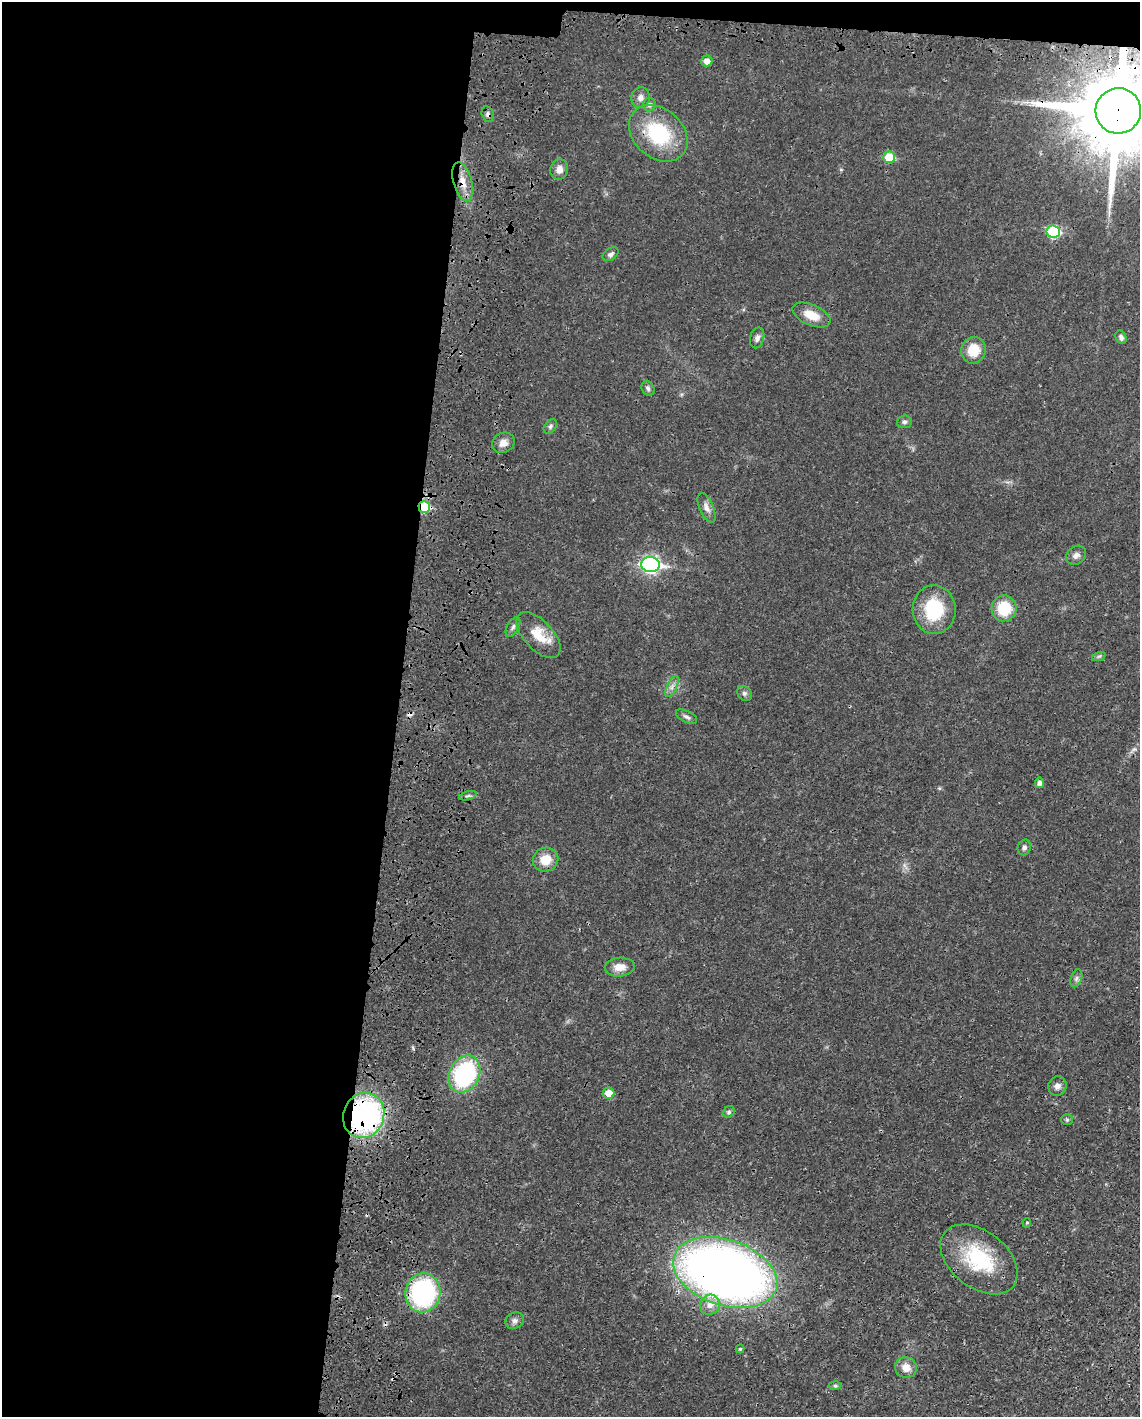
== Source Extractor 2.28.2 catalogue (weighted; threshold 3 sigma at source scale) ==
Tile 1 of 4 x 3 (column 1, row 1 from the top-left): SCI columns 92-1229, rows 3090-4504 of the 4733 x 4651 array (HDU 1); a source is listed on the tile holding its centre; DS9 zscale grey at full resolution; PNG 1142 x 1419 px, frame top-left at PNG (2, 2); each listed source drawn as its Kron ellipse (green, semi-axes under 4 px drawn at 4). Shown black and unused: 36% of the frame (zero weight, under 3 of 4 exposures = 7% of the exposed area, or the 3 px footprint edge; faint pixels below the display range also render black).
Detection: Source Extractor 2.28.2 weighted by HDU 2 'WHT'; one run over the whole footprint, this tile lists its part. Background 0.0165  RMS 0.0028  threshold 0.0125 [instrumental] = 3 sigma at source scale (4.5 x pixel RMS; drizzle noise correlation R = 1.50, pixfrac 1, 0.05/0.05 arcsec/px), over >= 5 px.
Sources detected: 54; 2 cosmic-ray / hot-pixel residue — neither listed nor drawn; the other 52 listed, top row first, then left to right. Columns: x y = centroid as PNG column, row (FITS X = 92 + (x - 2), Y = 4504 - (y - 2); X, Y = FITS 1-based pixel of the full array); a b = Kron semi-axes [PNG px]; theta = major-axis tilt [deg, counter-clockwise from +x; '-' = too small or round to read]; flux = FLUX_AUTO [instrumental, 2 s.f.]
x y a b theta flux
707 61 5 5 - 1.9
640 98 10 9 - 1.6
649 105 7 6 - 0.78
1118 111 23 22 - 5000
488 114 8 6 -77 0.76
658 133 32 24 -41 20
889 157 6 6 - 9
559 169 10 9 - 1.7
463 182 20 9 -74 3.5
1053 231 7 6 - 18
611 254 9 6 35 0.81
811 315 20 10 -23 4.7
1121 337 7 5 -63 0.82
757 338 10 7 74 1
973 350 13 12 - 6.3
648 389 7 6 - 0.71
904 422 7 6 - 0.76
550 426 8 5 52 0.68
503 443 11 9 32 2
424 507 6 5 - 12
707 508 16 7 -67 1.6
1076 555 11 8 37 1.3
650 564 9 7 -5 81
1004 608 13 12 - 9
934 610 24 21 -87 14
513 627 11 6 61 0.91
538 635 28 14 -47 6.5
1099 656 7 4 19 0.45
672 687 11 5 63 1.2
744 693 8 6 -52 0.73
687 717 11 5 -27 0.87
1039 783 5 4 - 1.1
468 796 9 3 14 0.59
1024 847 8 6 70 0.87
546 860 13 12 - 4.9
620 967 15 9 4 2.8
1076 978 9 5 70 0.84
464 1074 19 15 63 33
1057 1086 10 9 - 1.4
609 1093 6 5 - 4
729 1112 6 5 - 0.52
364 1115 23 20 68 59
1067 1120 6 5 - 0.46
1027 1223 5 4 - 0.38
979 1259 44 28 -38 20
725 1272 54 33 -18 230
423 1293 20 17 82 41
710 1305 10 9 - 2.4
515 1321 9 8 - 1.1
740 1349 4 4 - 0.41
906 1367 11 10 - 2.7
835 1385 6 4 -1 0.44
Overlapping masked pixels (flux is a lower limit): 8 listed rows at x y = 1118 111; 488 114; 658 133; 463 182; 424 507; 364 1115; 725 1272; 423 1293
Isophote crosses this tile's border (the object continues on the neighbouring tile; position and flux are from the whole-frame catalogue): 1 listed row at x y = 1118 111